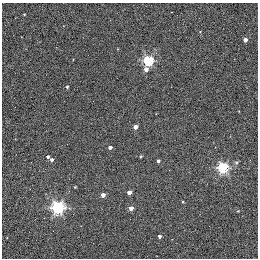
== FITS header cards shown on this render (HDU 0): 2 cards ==
NAXIS1  =                  256 / STANDARD FITS FORMAT
NAXIS2  =                  256 / STANDARD FITS FORMAT

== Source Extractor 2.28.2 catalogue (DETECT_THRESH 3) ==
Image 256 x 256 px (HDU 0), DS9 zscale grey, 1 PNG px = 1 image px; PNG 260 x 260 px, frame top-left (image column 1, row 256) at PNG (2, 3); no overlay
Background 0.498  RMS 4.9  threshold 14.8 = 3 sigma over >= 5 px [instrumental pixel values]
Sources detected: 21; all 21 listed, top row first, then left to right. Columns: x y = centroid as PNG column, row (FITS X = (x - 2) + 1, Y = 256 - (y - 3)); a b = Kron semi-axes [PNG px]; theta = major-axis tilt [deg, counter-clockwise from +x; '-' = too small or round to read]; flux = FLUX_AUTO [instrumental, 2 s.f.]
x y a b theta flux
171 12 2 2 - 500
24 14 2 2 - 250
245 40 3 3 - 2000
148 61 5 4 - 29000
146 69 4 4 - 1500
67 87 4 3 - 460
135 127 4 3 - 2900
110 147 3 3 - 1200
140 156 3 3 - 390
48 157 3 3 - 850
51 160 3 3 - 1200
158 161 3 3 - 830
236 162 6 5 - 620
223 168 5 5 - 38000
75 187 3 3 - 300
129 192 4 3 - 2600
103 195 4 3 - 2600
58 208 5 5 - 61000
131 208 4 3 - 2500
238 211 3 3 - 290
159 236 3 3 - 1100

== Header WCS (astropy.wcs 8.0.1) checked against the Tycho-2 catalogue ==
Header WCS as astropy/WCSLIB reads it (applying the file's SIP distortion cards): RA---TAN-SIP/DEC--TAN-SIP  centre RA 20:00:38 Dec +22:42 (300.16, +22.70 deg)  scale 1.22 arcsec/px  FOV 5.2' x 5.2'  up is +79 deg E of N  parity normal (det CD < 0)
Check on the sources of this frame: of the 21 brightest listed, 3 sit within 1.5 arcsec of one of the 5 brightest Tycho-2 stars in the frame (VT <= 11.35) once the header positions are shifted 0.45 arcsec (0.39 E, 0.23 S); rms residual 0.43 arcsec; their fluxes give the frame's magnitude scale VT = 19.66 - 2.5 log10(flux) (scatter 0.13 mag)
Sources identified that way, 3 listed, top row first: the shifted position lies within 1.5 arcsec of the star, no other Tycho-2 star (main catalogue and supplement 1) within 3.0 arcsec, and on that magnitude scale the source's flux lands within +1.5 / -3 mag of the star's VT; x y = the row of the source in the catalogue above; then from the Tycho-2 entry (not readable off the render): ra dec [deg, ICRS J2000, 3 dp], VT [Tycho-2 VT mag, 2 dp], TYC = Tycho-2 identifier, HIP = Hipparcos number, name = IAU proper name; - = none
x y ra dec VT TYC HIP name
135 127 300.159 +22.702 11.00 2141-1346-1 - -
75 187 300.142 +22.678 11.35 2141-1182-1 - -
103 195 300.137 +22.687 11.25 2141-1124-1 - -